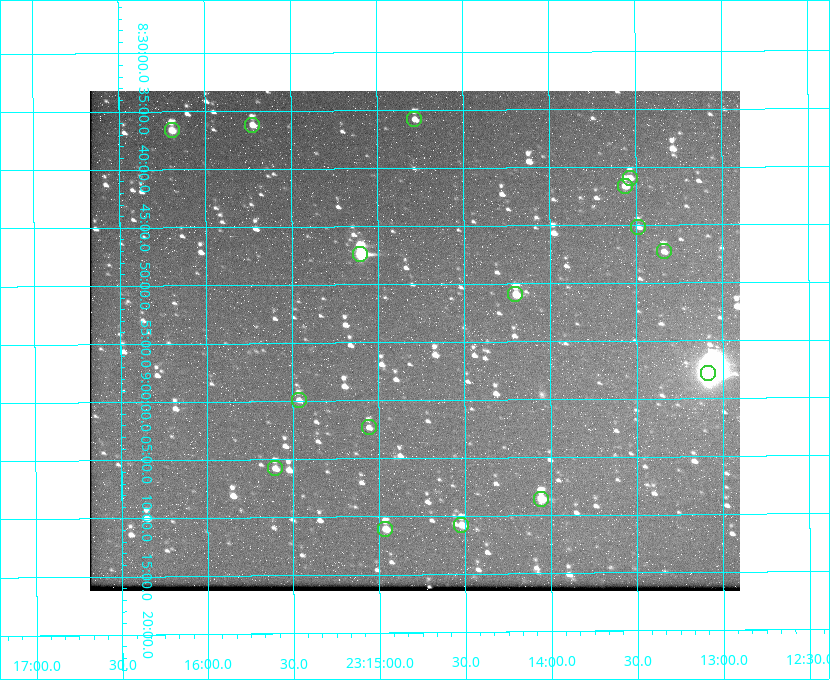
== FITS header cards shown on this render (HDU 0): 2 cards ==
NAXIS1  =                  650 / Width of table row in bytes
NAXIS2  =                  500 / Number of rows in table

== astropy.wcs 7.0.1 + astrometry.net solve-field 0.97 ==
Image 650 x 500 px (HDU 0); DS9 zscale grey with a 90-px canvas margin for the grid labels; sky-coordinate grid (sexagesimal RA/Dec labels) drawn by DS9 from the SOLVED WCS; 16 Tycho-2 reference stars matched to detected sources circled (green)
Header WCS: none
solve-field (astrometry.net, Tycho-2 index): SOLVED blind (the file carries no WCS)
Solved WCS: RA---TAN-SIP/DEC--TAN-SIP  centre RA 23:14:47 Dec +08:55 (348.70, +8.91 deg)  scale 5.17 arcsec/px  FOV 56.0' x 43.1'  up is -180 deg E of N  parity flipped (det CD > 0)
(file carries no celestial WCS; the grid is the blind solution)
Tycho-2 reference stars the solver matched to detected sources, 16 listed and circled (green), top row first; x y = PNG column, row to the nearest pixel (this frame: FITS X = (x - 90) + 1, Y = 500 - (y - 91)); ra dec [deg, ICRS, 3 dp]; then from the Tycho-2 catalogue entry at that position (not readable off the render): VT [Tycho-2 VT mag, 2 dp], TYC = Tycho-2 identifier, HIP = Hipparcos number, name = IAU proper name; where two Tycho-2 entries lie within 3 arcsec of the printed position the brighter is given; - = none
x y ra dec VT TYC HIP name
414 119 348.695 +8.597 11.30 1161-1571-1 - -
252 125 348.931 +8.603 11.18 1161-1110-1 - -
172 130 349.048 +8.610 11.72 1161-1223-1 - -
630 178 348.383 +8.682 11.92 1161-890-1 - -
625 186 348.391 +8.694 11.47 1161-728-1 - -
638 227 348.371 +8.753 12.36 1161-1249-1 - -
664 251 348.335 +8.788 11.88 1161-938-1 - -
360 254 348.775 +8.789 8.97 1161-884-1 114784 -
515 294 348.550 +8.849 10.80 1161-574-1 - -
708 373 348.271 +8.963 6.92 1161-1161-1 114608 -
299 400 348.866 +8.999 11.82 1161-694-1 - -
369 427 348.765 +9.039 11.87 1161-1547-1 - -
275 468 348.901 +9.097 11.97 1161-534-1 - -
541 499 348.514 +9.143 10.38 1161-1071-1 - -
461 525 348.631 +9.180 11.26 1161-1559-1 - -
385 529 348.741 +9.184 11.62 1161-452-1 - -